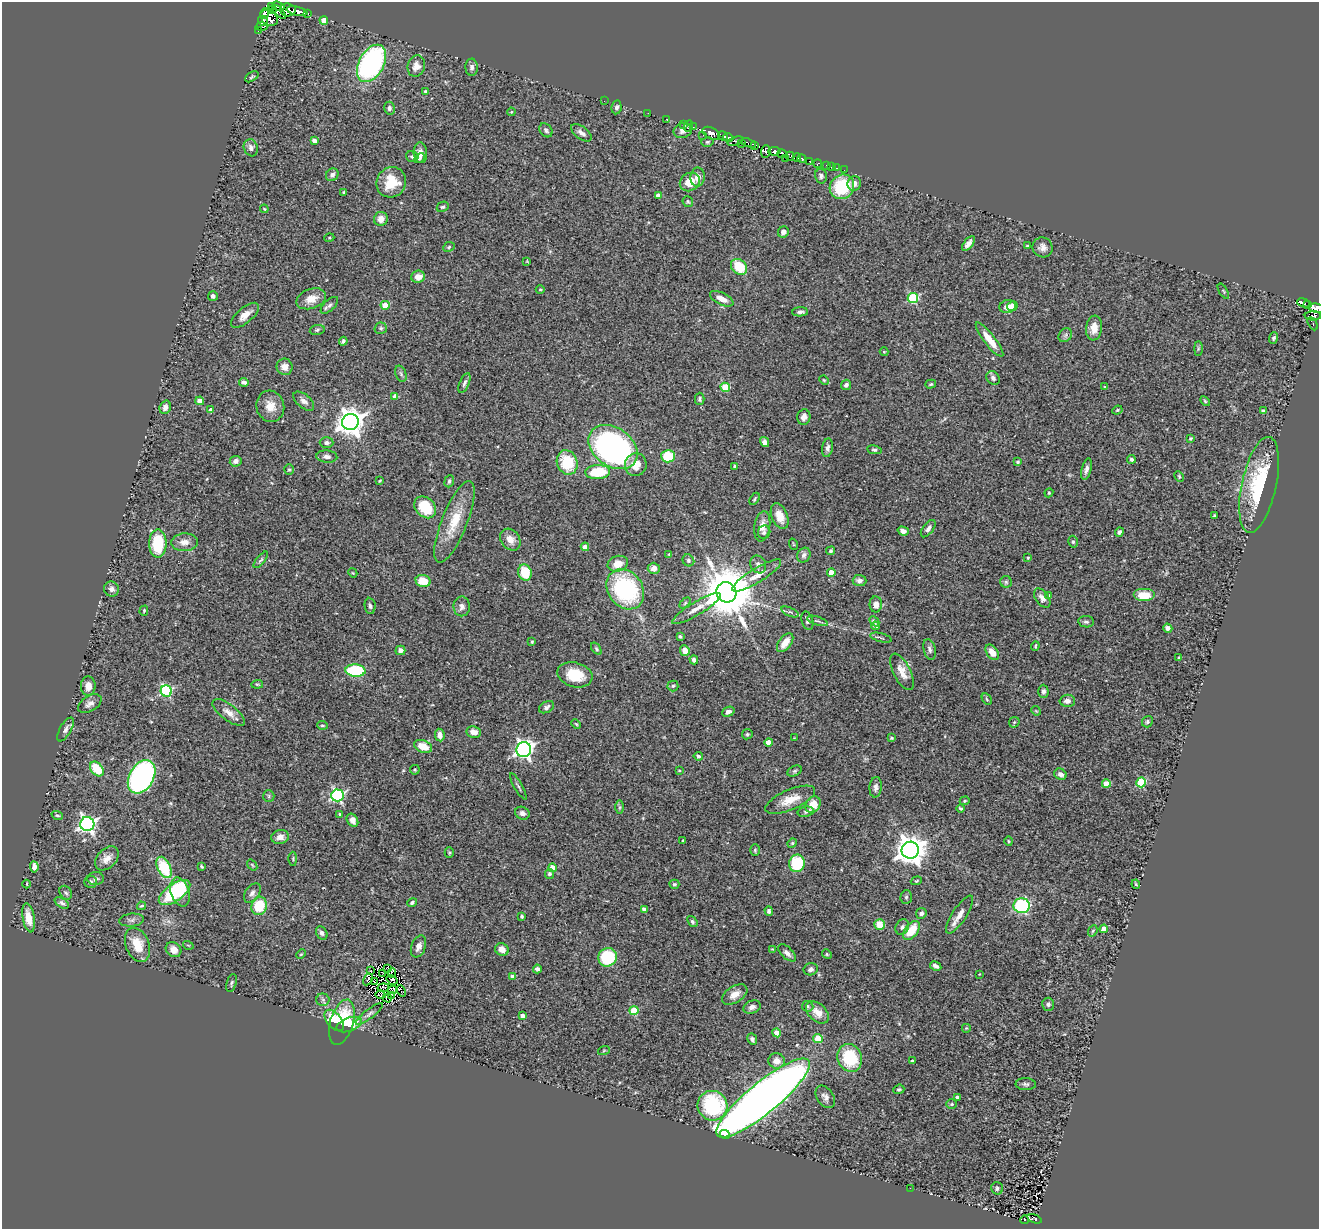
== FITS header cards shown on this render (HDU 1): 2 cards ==
NAXIS1  =                 1317
NAXIS2  =                 1227

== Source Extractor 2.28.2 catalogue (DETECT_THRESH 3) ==
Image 1317 x 1227 px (HDU 1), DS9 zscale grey, 1 PNG px = 1 image px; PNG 1321 x 1231 px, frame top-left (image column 1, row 1227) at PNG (2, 2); each listed source drawn as its Kron ellipse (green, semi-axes under 4 px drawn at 4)
Background 0.664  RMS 0.054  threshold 0.163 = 3 sigma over >= 5 px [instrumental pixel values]
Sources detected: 380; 9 with non-positive FLUX_AUTO (blend fragments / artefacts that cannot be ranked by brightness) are neither listed nor drawn; the other 371 listed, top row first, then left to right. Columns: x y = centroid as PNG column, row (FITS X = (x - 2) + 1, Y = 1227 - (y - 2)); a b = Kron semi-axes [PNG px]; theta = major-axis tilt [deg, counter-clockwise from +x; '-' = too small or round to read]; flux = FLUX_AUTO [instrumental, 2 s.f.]
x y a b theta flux
271 6 2 2 - 1.3
278 6 6 3 -19 190
273 10 3 2 - 38
288 10 8 6 -4 340
297 11 11 4 -13 630
279 12 8 2 -46 29
265 14 5 4 - 160
307 14 3 3 - 38
269 18 9 7 -36 260
324 20 4 4 - 40
263 21 5 5 - 53
262 27 6 3 -3 130
258 31 4 2 - 6.9
371 63 20 12 62 760
416 66 11 8 74 28
472 67 8 6 -88 13
252 77 7 4 32 5.7
425 92 4 4 - 6.1
604 101 2 2 - 4.2
617 107 7 5 80 9.9
389 108 6 5 - 11
511 112 4 3 - 3
648 113 2 2 - 6.9
666 119 2 2 - 9.7
683 124 3 2 - 21
689 126 6 3 67 20
693 127 3 2 - 12
546 130 8 5 -51 9.7
683 131 9 7 21 15
581 133 12 6 -36 19
711 133 9 5 -28 1100
703 135 3 2 - 17
723 136 5 3 - 920
728 137 5 3 - 700
314 141 4 3 - 21
735 141 8 3 18 250
707 142 6 4 14 6
748 143 8 3 -19 210
742 144 3 2 - 21
755 145 3 2 - 61
251 148 9 7 -71 17
774 151 6 4 9 500
766 152 6 5 - 360
420 153 10 6 -84 23
782 154 5 4 - 61
412 156 6 5 - 7.2
790 156 5 3 - 230
419 158 6 4 50 5.2
785 158 3 2 - 83
797 158 4 3 - 430
802 159 4 3 - 340
809 161 2 2 - 17
818 164 4 3 - 180
827 166 4 3 - 84
831 167 3 2 - 8.3
837 168 3 2 - 14
844 170 2 2 - 4.2
332 175 7 6 - 13
821 176 7 6 - 8.7
698 177 9 7 86 30
391 182 15 14 - 98
690 182 10 9 - 59
854 183 7 6 - 17
842 187 13 11 43 180
343 192 3 2 - 3.9
658 196 4 4 - 31
688 202 5 5 - 5.3
443 207 6 5 - 6.7
264 209 4 3 - 3.3
381 219 7 7 - 26
783 232 6 5 - 15
329 238 5 3 - 3.6
968 244 9 4 51 18
1027 246 4 3 - 6.1
449 247 6 4 25 5.3
1043 247 10 9 - 21
527 261 3 2 - 2.5
739 267 9 7 -43 120
418 277 7 6 - 31
540 290 4 3 - 3.1
1223 291 8 3 -58 4.5
213 296 5 4 - 9.6
913 298 5 5 - 270
311 299 15 9 19 42
722 299 13 6 -26 36
1303 303 6 4 -20 180
329 305 11 5 44 11
385 305 4 4 - 70
1308 305 4 2 - 87
1012 306 5 5 - 55
1007 307 8 6 17 27
1316 308 7 4 -8 410
800 312 8 4 3 11
245 315 17 7 40 32
1313 316 8 4 1 9.9
1313 324 7 3 -61 36
381 328 6 5 - 8
1094 328 12 8 83 39
317 330 7 5 11 7
1065 335 8 6 46 9.8
1274 338 6 4 68 7
990 340 21 5 -52 64
343 341 4 3 - 7.3
1198 348 7 4 90 5.1
884 352 4 4 - 3.4
285 367 8 8 - 27
401 374 8 5 -70 8.2
993 378 7 6 - 12
824 380 5 4 - 4.1
244 382 5 4 - 11
464 383 11 4 67 11
931 384 5 4 - 5
846 385 5 5 - 9.7
725 387 5 4 - 120
1105 387 4 3 - 4
395 396 4 4 - 27
700 399 6 5 - 6.1
200 401 4 4 - 36
304 401 12 6 -40 18
1205 401 6 3 -46 4.2
270 406 16 14 -75 50
165 407 7 5 71 17
211 410 4 4 - 14
1117 410 5 4 - 4.6
1263 411 3 3 - 5.4
804 417 7 6 - 17
350 422 8 8 - 4200
1190 438 4 4 - 4.4
765 442 5 4 - 12
327 443 7 5 -1 11
613 447 27 19 -35 1300
827 448 9 5 79 13
874 450 7 4 -10 6.3
668 456 7 6 - 120
327 457 10 6 -4 14
1131 459 4 4 - 11
236 461 6 5 - 12
567 462 12 10 -70 140
1017 462 4 3 - 6.1
636 465 11 11 - 55
735 466 3 3 - 5.4
1086 469 11 4 76 15
289 470 5 4 - 5
598 472 12 7 2 150
1179 477 6 3 -65 4.4
380 481 3 2 - 3.3
449 481 6 4 69 7.4
1259 485 49 17 78 290
1049 493 4 4 - 4.4
754 499 7 3 57 5
425 507 12 9 -45 130
780 516 13 8 -68 48
1214 516 4 3 - 4.8
454 522 44 12 68 110
762 526 15 8 80 31
928 529 10 5 52 14
903 531 6 4 -17 17
764 532 7 6 - 8.6
1119 532 4 4 - 11
510 540 12 9 -52 32
184 542 13 9 5 31
1073 542 6 4 -76 6.1
158 544 14 8 -90 170
793 544 6 3 -71 3.2
585 547 4 4 - 17
831 551 4 4 - 6
669 554 4 4 - 3.3
804 555 8 6 55 13
1028 558 3 2 - 4
261 560 10 4 50 7.3
688 560 6 5 - 7.4
618 564 10 7 16 44
758 564 9 7 -59 16
654 568 6 5 - 20
353 573 5 3 - 3.2
525 573 8 6 -73 100
831 573 4 4 - 43
757 576 28 7 32 49
859 580 7 5 -3 15
423 581 7 6 - 64
1006 582 6 6 - 6.6
111 589 8 7 - 15
625 589 21 17 -53 420
726 592 10 9 - 23000
1049 595 4 4 - 3.7
1144 595 11 6 0 69
1042 598 11 6 -53 19
685 603 6 4 46 4.7
876 604 8 6 89 21
370 606 8 5 -82 8.6
462 606 10 8 88 18
696 609 28 6 31 38
144 611 5 4 - 3.8
790 612 9 4 -22 7.6
807 621 9 5 -73 12
817 621 11 4 -18 8.7
874 621 6 4 -46 8.5
1086 622 7 5 -9 8.9
875 626 4 4 - 6.8
1168 628 5 4 - 12
680 636 4 3 - 6.6
881 638 11 3 -15 6.8
532 642 4 3 - 4
785 643 11 6 53 52
1035 646 4 2 - 4
596 649 7 4 -54 5.8
930 649 11 6 -77 13
400 650 5 5 - 20
685 651 5 4 - 32
992 652 8 5 -56 36
1179 658 3 2 - 3.9
694 660 4 4 - 11
355 671 10 6 -4 290
902 672 20 8 -63 40
575 675 18 12 -15 100
257 684 6 4 5 4.6
88 686 9 7 -90 28
673 686 5 5 - 6.9
166 691 5 5 - 430
1043 691 6 5 - 9.5
987 699 6 4 -59 4.9
1067 701 7 6 - 16
90 704 13 7 32 20
546 707 8 5 31 11
1036 711 5 4 - 3.2
229 712 19 8 -37 33
728 712 6 5 - 13
1014 722 6 4 44 4.6
1147 722 6 5 - 7.2
576 724 5 3 - 4
322 725 5 3 - 4.6
66 729 13 5 61 14
474 732 7 6 - 26
747 734 5 5 - 5.8
440 735 6 4 -82 21
794 738 2 2 - 2.1
892 738 4 4 - 5.9
768 742 4 4 - 38
423 746 9 6 -21 57
524 750 7 7 - 1400
698 756 4 4 - 10
97 769 8 5 -51 120
415 770 5 4 - 4.4
679 771 3 2 - 3
795 771 7 5 27 6.8
1060 774 6 5 - 20
142 777 18 12 59 1200
1141 782 5 5 - 210
1106 784 4 4 - 69
518 786 15 3 -60 7.6
876 787 10 6 86 13
337 795 6 6 - 550
269 796 6 5 - 6.1
790 800 27 10 23 59
965 801 5 4 - 4.5
813 805 9 7 56 54
620 807 6 4 89 6.4
961 808 4 3 - 5.8
806 812 8 5 10 7.1
522 813 7 6 - 15
340 814 4 3 - 3.5
57 815 6 4 -17 5
352 820 7 5 -57 20
87 824 7 7 - 1200
280 837 9 7 9 21
683 841 3 3 - 5.4
1009 841 4 4 - 4.2
792 843 5 4 - 4.8
755 850 6 5 - 5.5
910 850 8 8 - 5000
449 853 5 4 - 4.3
107 858 14 9 46 31
293 859 7 3 -89 4.2
797 863 9 8 - 160
252 865 6 3 -53 3.9
34 867 5 4 - 19
164 867 11 6 -65 180
202 867 4 3 - 4.6
552 868 4 4 - 53
550 874 5 4 - 9.8
96 879 8 6 2 10
916 881 5 3 - 4.1
91 882 6 6 - 7
27 884 4 2 - 3.6
674 884 5 4 - 6.7
1136 884 5 4 - 5.5
174 892 18 8 35 220
180 892 15 9 -73 160
66 893 7 5 -54 8
252 893 11 6 54 14
906 897 7 5 87 6.6
412 902 5 4 - 8.3
62 903 8 4 -31 9.3
141 906 4 3 - 4.8
259 906 9 7 75 130
1022 906 8 7 - 330
644 909 4 4 - 16
769 911 4 4 - 9.2
921 913 5 5 - 12
960 915 22 7 56 33
522 916 4 3 - 5.1
29 918 15 6 -80 47
131 920 12 6 5 12
692 922 6 4 -52 6.6
880 925 5 5 - 56
902 927 8 6 64 11
1104 929 4 4 - 54
911 930 11 6 52 88
1093 931 6 4 67 5.2
322 933 7 5 -57 10
138 945 18 11 -68 82
188 945 5 3 - 3.3
418 946 11 7 69 21
502 949 7 6 - 29
773 949 3 3 - 3.1
174 950 8 7 - 26
787 953 11 5 -43 17
301 954 5 3 - 3.8
827 954 5 4 - 4.5
608 957 9 9 - 200
936 966 6 3 -30 12
387 968 3 2 - 3.3
537 969 4 4 - 11
811 969 7 6 - 12
371 971 2 2 - 3.4
382 973 4 2 - 1.1
392 973 5 2 - 0.97
979 974 4 3 - 2.6
512 976 4 4 - 13
368 979 6 2 61 4.2
392 980 6 3 -34 1.6
374 982 4 2 - 3.9
231 983 9 5 74 7.4
383 988 6 3 7 0.66
393 990 4 3 - 3.9
401 991 6 4 -61 24
381 995 5 3 - 2.3
735 995 14 8 32 34
391 996 3 2 - 4
387 998 4 3 - 6.5
323 1000 6 6 - 8.6
1048 1004 6 6 - 8.6
808 1006 6 5 - 5.5
752 1007 9 6 20 17
634 1011 4 4 - 130
817 1012 13 8 -43 35
369 1014 17 4 37 13
523 1016 4 4 - 28
334 1020 12 7 -50 82
342 1022 23 11 73 150
349 1024 13 6 20 82
966 1028 5 5 - 4
777 1033 4 4 - 64
818 1038 5 4 - 110
752 1039 6 5 - 12
604 1050 6 3 20 3.5
850 1058 14 12 -70 190
777 1061 8 7 - 33
912 1061 3 3 - 8.3
1026 1084 10 6 -2 9.9
899 1089 6 4 22 6.4
825 1097 12 8 -55 17
957 1097 4 3 - 11
763 1098 59 15 39 5500
952 1104 5 4 - 5.1
712 1106 15 14 - 330
725 1134 5 4 - 170
910 1188 2 2 - 5.5
997 1188 6 6 - 9.4
1035 1219 7 4 -19 65
1025 1220 4 2 - 51
At the frame edge (FLAGS 8, measured only in part): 1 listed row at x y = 1316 308
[9 non-positive-flux detections neither listed nor drawn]